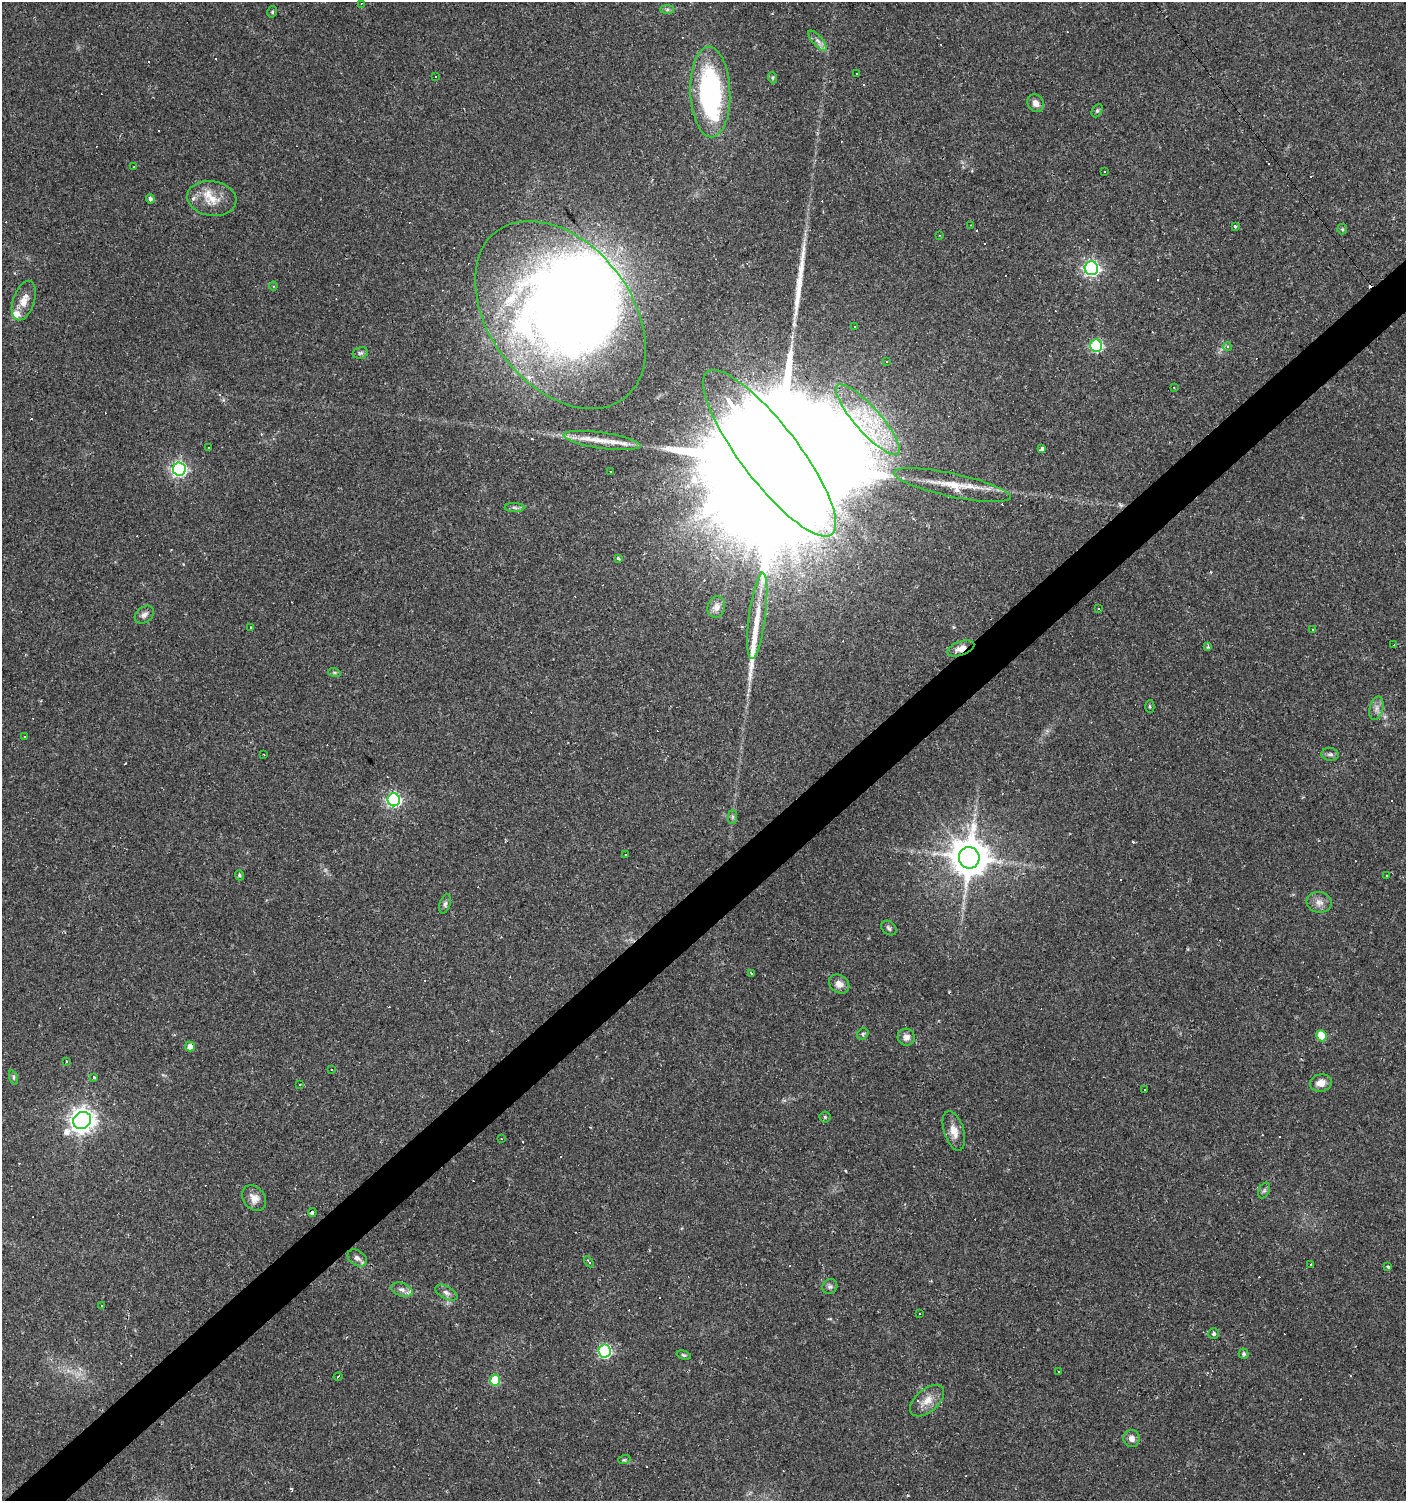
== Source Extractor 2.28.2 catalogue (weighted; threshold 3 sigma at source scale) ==
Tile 7 of 4 x 4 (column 3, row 2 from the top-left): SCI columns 2944-4347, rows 2999-4497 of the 5951 x 5996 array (HDU 1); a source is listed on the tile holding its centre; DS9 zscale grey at full resolution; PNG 1408 x 1503 px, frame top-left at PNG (2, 2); each listed source drawn as its Kron ellipse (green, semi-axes under 4 px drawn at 4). Shown black and unused: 3% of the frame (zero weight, under 2 of 3 exposures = <1% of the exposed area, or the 3 px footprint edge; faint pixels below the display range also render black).
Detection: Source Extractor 2.28.2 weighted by HDU 2 'WHT'; one run over the whole footprint, this tile lists its part. Background 0.0314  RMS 0.0036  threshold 0.0161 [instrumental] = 3 sigma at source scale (4.5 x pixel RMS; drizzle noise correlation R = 1.50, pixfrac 1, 0.0396/0.0396 arcsec/px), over >= 5 px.
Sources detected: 194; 2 inside a brighter object's white glare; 85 cosmic-ray / hot-pixel residue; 2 long thin detections or spike segments (spike, bleed or trail) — neither listed nor drawn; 4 inside a brighter listed object's ellipse — not listed separately; the other 101 listed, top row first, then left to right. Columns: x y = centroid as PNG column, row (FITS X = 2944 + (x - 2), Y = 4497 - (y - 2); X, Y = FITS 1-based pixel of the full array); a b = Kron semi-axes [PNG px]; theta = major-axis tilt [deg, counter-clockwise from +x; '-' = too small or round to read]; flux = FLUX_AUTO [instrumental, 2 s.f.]
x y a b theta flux
361 3 3 3 - 0.35
667 9 7 4 0 0.73
272 12 6 4 77 0.54
818 41 13 5 -49 1.6
857 73 2 2 - 0.28
435 77 3 2 - 0.62
773 78 5 3 - 0.47
710 92 45 20 -88 60
1036 103 9 7 -54 2.3
1097 111 7 5 64 0.63
133 167 3 2 - 0.27
1105 172 3 3 - 1.2
150 199 4 4 - 1.1
212 199 25 17 -10 7.9
970 225 2 2 - 0.3
1235 226 3 3 - 1.1
1342 229 5 5 - 0.48
939 235 2 2 - 0.26
1091 268 7 6 - 96
273 286 4 4 - 0.42
24 300 20 10 71 4.5
560 315 105 71 -52 340
854 326 3 3 - 1.3
1096 346 6 6 - 40
1227 347 4 4 - 1.1
360 353 8 5 15 0.79
886 362 3 2 - 0.45
1174 387 3 2 - 0.55
868 420 46 12 -48 18
602 440 39 8 -8 6.8
208 447 3 2 - 0.38
1042 449 3 3 - 12
769 453 102 29 -53 53000
179 469 6 6 - 94
611 471 3 3 - 0.92
952 485 60 11 -12 9.9
514 507 10 4 -2 0.93
618 558 4 3 - 0.53
716 607 11 9 78 2.4
1098 608 3 3 - 0.69
144 615 10 7 38 1.6
757 616 43 8 82 8.8
250 627 2 2 - 0.37
1312 629 3 3 - 0.66
1394 645 3 3 - 0.59
1208 647 4 4 - 0.71
961 648 14 7 19 3.4
334 672 6 4 -18 0.53
1150 706 6 4 -89 0.52
1376 708 12 7 76 1.8
24 737 3 3 - 2.7
264 754 3 2 - 0.26
1330 754 8 6 -7 1
394 800 6 6 - 65
733 817 7 4 90 0.66
625 854 3 3 - 0.42
969 858 11 10 - 1100
239 875 5 4 - 0.67
1387 875 3 2 - 0.38
1319 902 12 10 -8 2.6
445 904 10 5 72 1
889 928 8 6 -41 0.88
751 973 4 3 - 1.1
839 984 11 8 -37 2.6
863 1034 6 5 - 0.63
1321 1036 5 5 - 8.7
906 1037 9 8 - 2.2
190 1047 5 5 - 2.8
67 1061 3 2 - 0.39
332 1069 3 2 - 0.52
13 1077 7 3 -72 0.5
94 1077 3 3 - 0.6
1321 1083 11 8 11 3
300 1084 2 2 - 0.23
1144 1089 3 3 - 0.75
825 1117 5 5 - 0.49
82 1120 9 8 - 330
954 1131 20 10 -72 3.9
501 1139 3 2 - 0.53
1264 1191 8 5 63 0.73
254 1198 14 10 -52 3
312 1212 4 3 - 2
357 1258 10 7 -35 1.8
589 1262 6 3 -58 0.77
1310 1264 3 3 - 0.9
1388 1267 3 3 - 1.1
830 1286 8 7 - 1.1
402 1290 11 6 -21 1.7
446 1292 12 6 -28 1.5
101 1306 3 3 - 0.65
919 1313 3 3 - 0.35
1214 1334 5 5 - 0.83
604 1351 6 6 - 53
1244 1354 5 5 - 0.73
684 1355 7 4 -16 0.57
1059 1372 3 3 - 0.66
338 1376 4 2 - 0.63
495 1380 5 5 - 15
927 1401 20 11 40 4.4
1132 1438 8 8 - 2.1
624 1460 6 3 18 0.47
Overlapping masked pixels (flux is a lower limit): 2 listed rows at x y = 769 453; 961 648